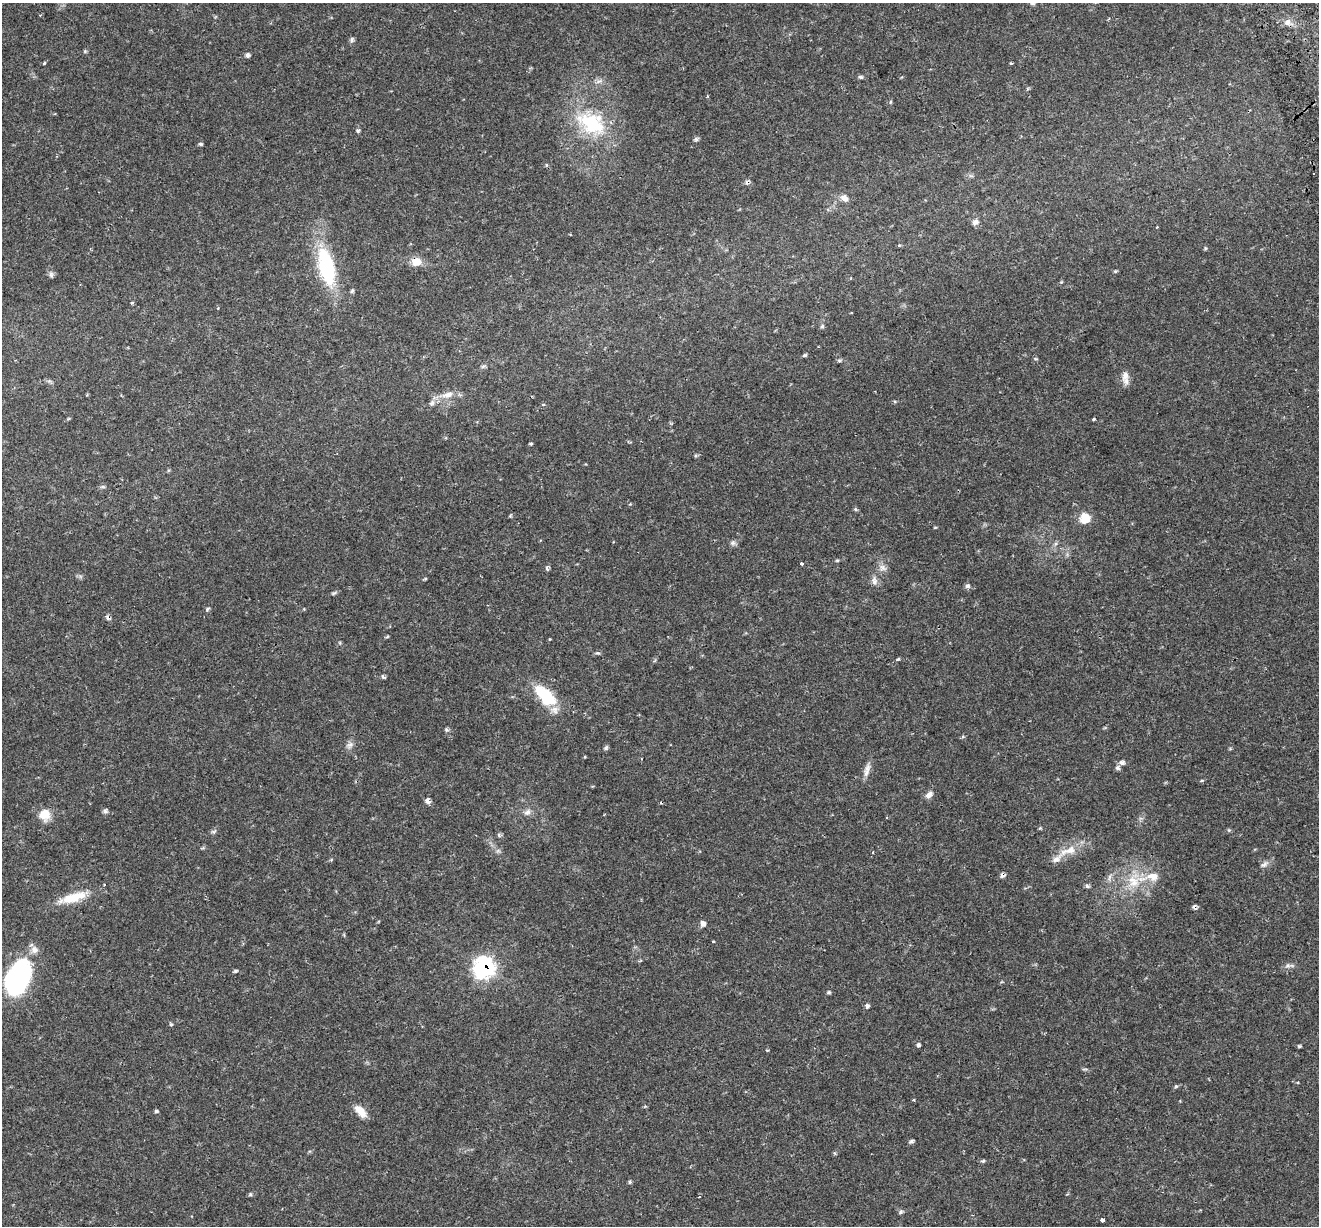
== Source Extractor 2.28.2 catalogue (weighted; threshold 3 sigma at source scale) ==
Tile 10 of 4 x 4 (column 2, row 3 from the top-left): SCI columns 1375-2691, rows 1408-2631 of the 5379 x 5211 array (HDU 1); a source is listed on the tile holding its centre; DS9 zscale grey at full resolution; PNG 1321 x 1228 px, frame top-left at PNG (2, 3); no overlay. Shown black and unused: <1% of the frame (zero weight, under 2 of 3 exposures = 5% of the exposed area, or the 3 px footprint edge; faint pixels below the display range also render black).
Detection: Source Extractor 2.28.2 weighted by HDU 2 'WHT'; one run over the whole footprint, this tile lists its part. Background 0.0486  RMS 0.0036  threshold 0.0161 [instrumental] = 3 sigma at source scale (4.5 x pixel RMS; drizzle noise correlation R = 1.50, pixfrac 1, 0.0396/0.0396 arcsec/px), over >= 5 px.
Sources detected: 109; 1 inside a brighter object's white glare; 3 cosmic-ray / hot-pixel residue — not listed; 2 inside a brighter listed object's ellipse — not listed separately; the other 103 listed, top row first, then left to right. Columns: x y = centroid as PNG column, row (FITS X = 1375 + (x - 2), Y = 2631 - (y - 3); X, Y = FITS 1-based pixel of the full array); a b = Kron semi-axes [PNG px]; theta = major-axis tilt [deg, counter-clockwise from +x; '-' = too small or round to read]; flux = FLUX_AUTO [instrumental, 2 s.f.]
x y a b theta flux
1033 3 6 4 2 0.63
1288 22 9 8 - 2
352 40 6 5 - 0.93
85 51 6 4 46 0.44
247 55 6 5 - 0.89
44 63 4 3 - 0.38
1011 63 3 3 - 0.41
861 77 6 5 - 0.72
598 81 9 4 9 1
890 102 5 3 - 0.39
591 123 36 24 -28 25
358 131 5 5 - 0.57
696 139 6 5 - 0.67
201 144 5 4 - 0.5
971 176 7 4 -18 0.6
844 198 10 7 -44 2.1
975 222 9 7 29 1.3
1157 227 4 3 - 0.26
899 245 5 3 - 0.36
1205 248 6 3 -72 0.37
416 262 13 11 -12 3.6
326 267 50 20 -77 28
1115 271 6 4 -18 0.41
51 275 8 6 -89 0.91
352 291 5 5 - 0.56
132 303 4 3 - 0.52
822 326 6 5 - 0.56
804 355 6 4 26 0.5
1035 359 5 3 - 0.41
839 360 5 5 - 0.55
483 366 6 4 20 0.63
1125 375 16 9 84 2.8
448 395 17 9 17 3.8
432 403 9 7 45 1.4
1094 419 4 3 - 0.39
531 444 4 3 - 0.41
103 487 7 4 0 0.55
855 509 5 5 - 0.5
1085 518 12 12 - 5.3
733 543 8 6 0 0.95
1055 544 6 4 71 0.67
837 560 4 4 - 0.41
802 564 3 3 - 1.1
882 568 10 9 - 1.9
547 569 7 4 -63 0.6
425 579 6 3 18 0.35
874 581 12 8 -87 1.8
967 586 6 6 - 1
334 593 9 4 26 0.6
207 609 6 4 47 0.52
387 637 6 3 20 0.36
597 653 6 5 - 0.58
898 659 5 4 - 0.42
383 677 7 4 -44 0.57
546 696 33 15 -44 15
446 730 6 5 - 0.64
963 737 6 4 -18 0.43
350 745 11 8 41 1.6
606 748 7 5 73 0.66
1122 762 8 6 -13 1.1
1117 768 7 6 - 0.85
867 770 21 7 76 2.4
929 795 11 7 44 1.8
428 801 7 5 -62 1.4
105 811 8 6 -50 0.81
527 812 10 8 44 1.6
44 815 14 14 - 4.8
1040 828 4 4 - 0.37
1229 830 5 5 - 0.47
214 831 9 4 21 0.67
499 835 6 3 -72 0.54
498 851 7 4 1 0.73
1068 851 28 10 19 6
1264 864 13 5 42 1.4
1003 875 6 6 - 1
1153 876 20 12 -4 5.7
1109 877 10 4 77 0.9
1133 881 26 17 75 10
1087 886 6 4 -32 0.74
73 898 38 11 17 9.8
1194 907 7 5 -68 0.84
703 924 5 5 - 2
713 941 3 3 - 0.32
1288 966 8 6 23 1.1
484 968 11 10 - 80
236 971 6 4 26 0.5
17 978 35 23 71 44
829 992 5 4 - 0.46
867 1006 7 5 83 0.75
171 1024 5 3 - 0.38
918 1045 5 4 - 0.81
1299 1046 4 4 - 0.5
1176 1086 5 5 - 0.48
913 1100 3 3 - 0.65
156 1111 5 4 - 0.52
360 1111 16 8 -47 4
911 1141 7 4 18 0.63
983 1161 6 4 8 0.51
630 1182 5 4 - 0.52
250 1194 6 4 67 0.52
699 1196 3 2 - 0.48
901 1212 7 5 68 0.65
1102 1220 4 3 - 2.3
Overlapping masked pixels (flux is a lower limit): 4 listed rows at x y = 416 262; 1003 875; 1194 907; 484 968
Isophote crosses this tile's border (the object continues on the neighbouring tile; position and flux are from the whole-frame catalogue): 1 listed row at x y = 1033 3